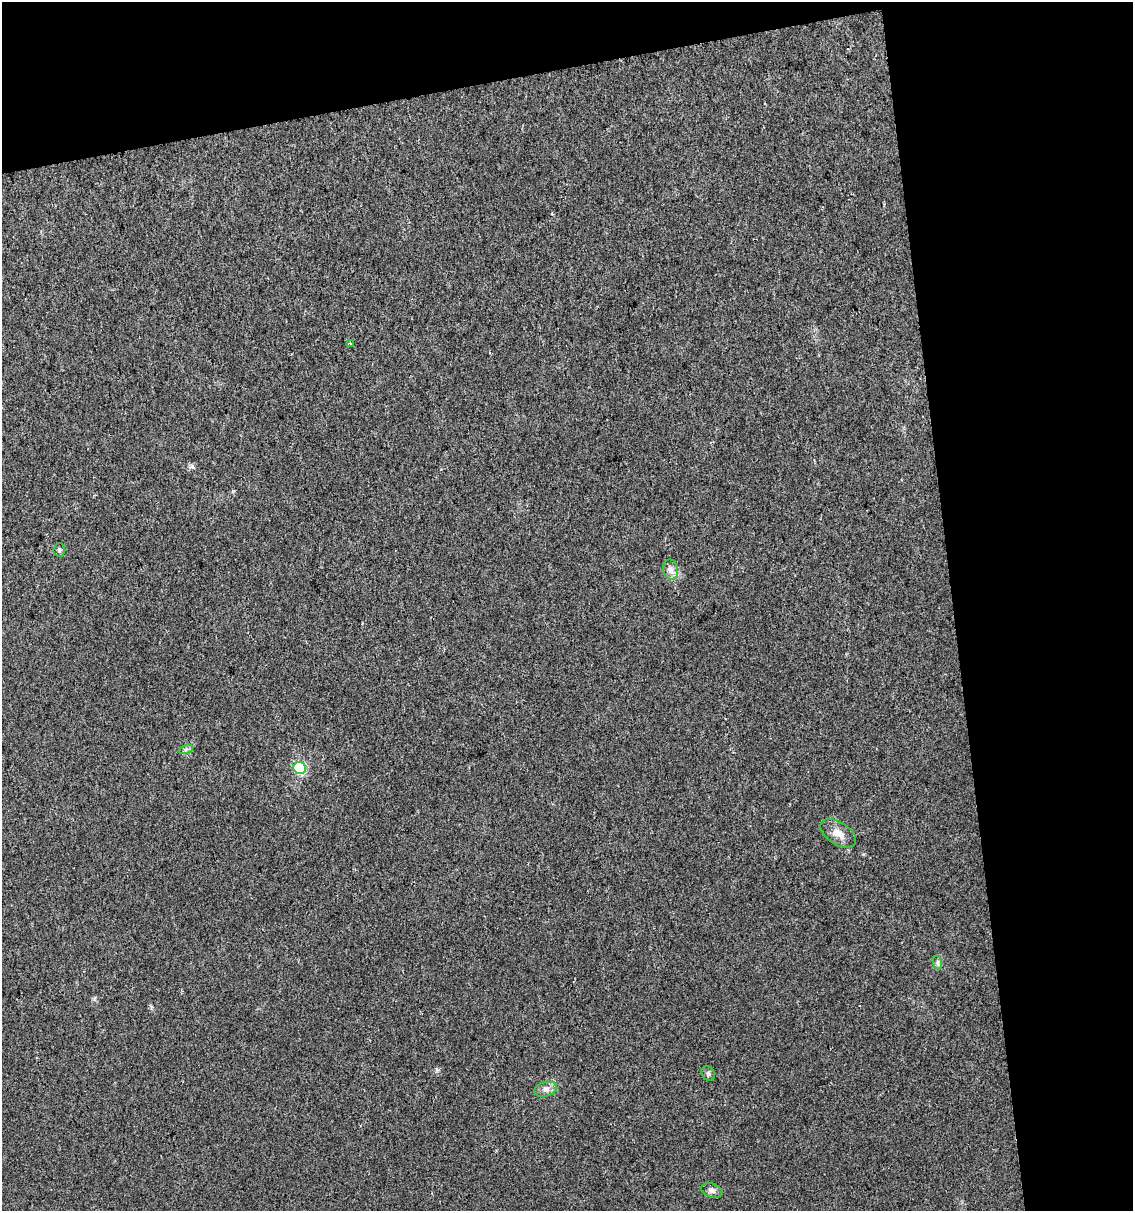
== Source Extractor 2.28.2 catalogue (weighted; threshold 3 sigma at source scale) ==
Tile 2 of 2 x 2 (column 2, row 1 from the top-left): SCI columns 1165-2295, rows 1209-2417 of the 2316 x 2418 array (HDU 1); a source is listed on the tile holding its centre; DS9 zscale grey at full resolution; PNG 1135 x 1213 px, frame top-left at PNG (2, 2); each listed source drawn as its Kron ellipse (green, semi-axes under 4 px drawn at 4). Shown black and unused: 22% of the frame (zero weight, under 2 of 3 exposures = <1% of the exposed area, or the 3 px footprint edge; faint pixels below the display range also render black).
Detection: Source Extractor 2.28.2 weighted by HDU 2 'WHT'; one run over the whole footprint, this tile lists its part. Background 0.036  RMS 0.0083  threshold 0.0371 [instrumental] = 3 sigma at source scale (4.5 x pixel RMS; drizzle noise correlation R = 1.50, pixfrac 1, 0.0396/0.0396 arcsec/px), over >= 5 px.
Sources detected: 10; all 10 listed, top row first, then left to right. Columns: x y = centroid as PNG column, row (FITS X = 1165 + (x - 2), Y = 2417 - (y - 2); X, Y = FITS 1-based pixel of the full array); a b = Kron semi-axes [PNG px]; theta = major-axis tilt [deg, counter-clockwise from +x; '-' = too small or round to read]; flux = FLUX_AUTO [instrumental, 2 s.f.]
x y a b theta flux
350 343 4 3 - 1.9
59 550 6 5 - 2
671 570 10 7 -78 4
186 749 7 4 19 1.8
300 768 6 6 - 67
838 833 20 11 -32 8.6
938 963 7 4 -72 1.6
708 1073 8 6 -59 2
546 1089 11 7 15 4.4
712 1190 11 7 -20 3.2
Unlisted compact peaks at least as high as the median listed source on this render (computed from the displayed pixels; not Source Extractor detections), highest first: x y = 192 466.